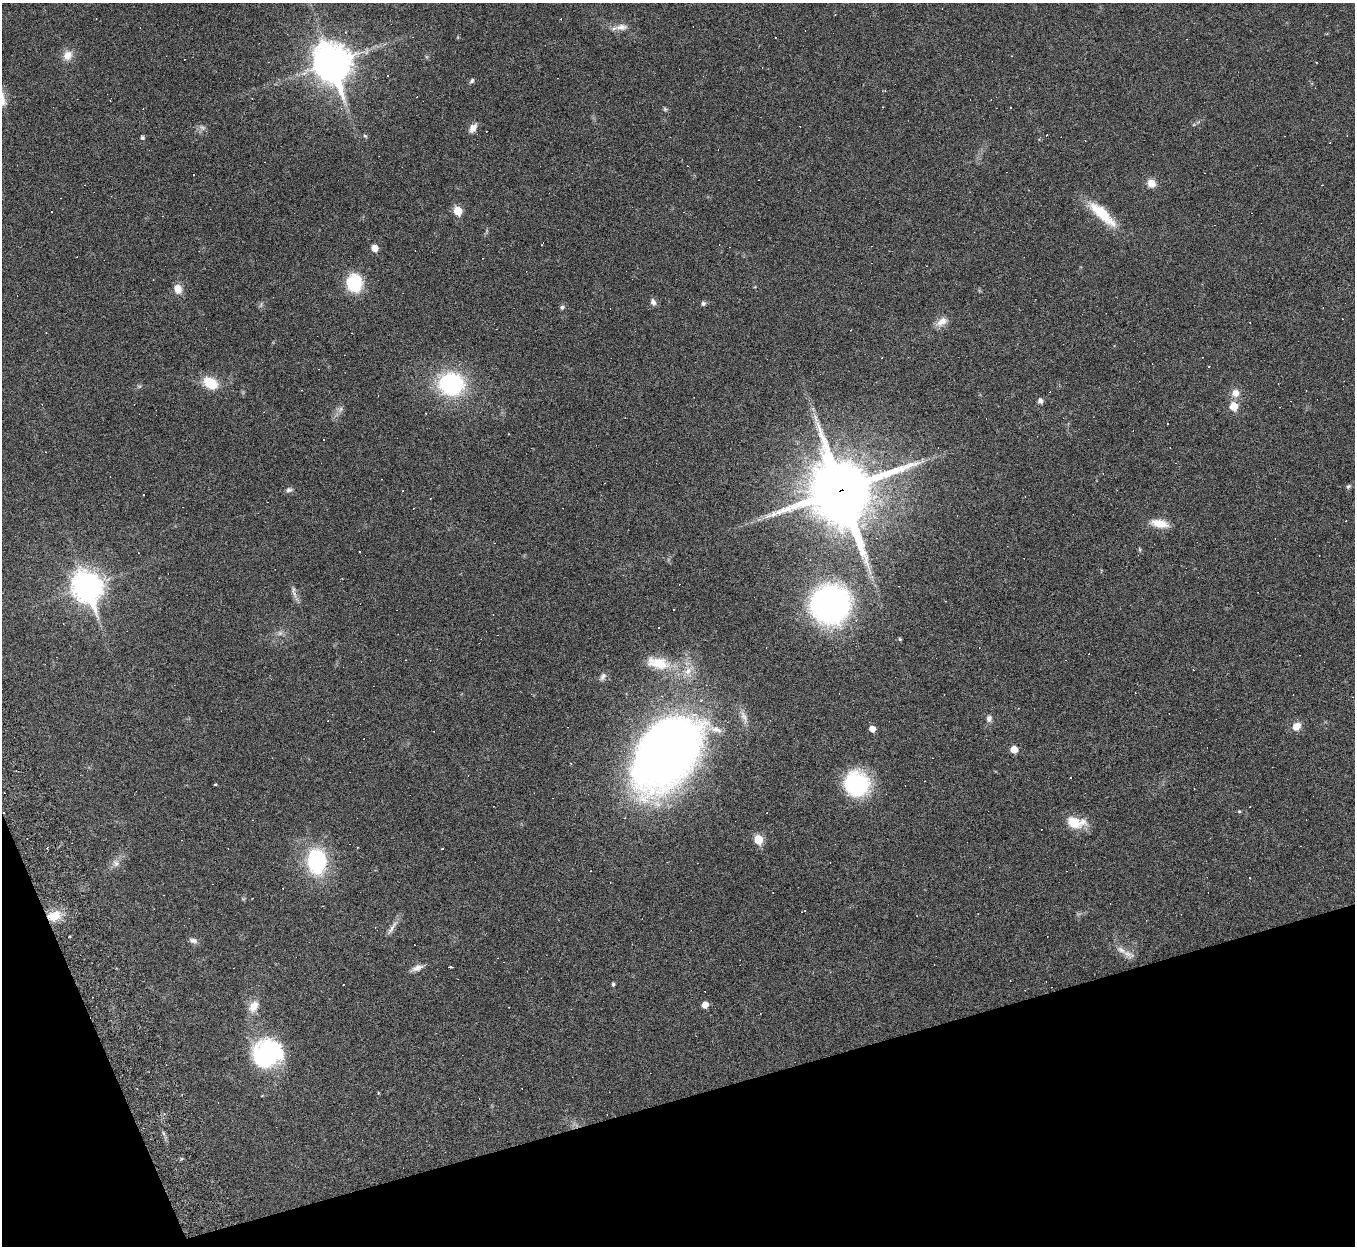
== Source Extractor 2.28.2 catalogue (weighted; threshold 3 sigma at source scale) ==
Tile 14 of 4 x 4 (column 2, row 4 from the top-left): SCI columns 1354-2706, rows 280-1523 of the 5469 x 5422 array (HDU 1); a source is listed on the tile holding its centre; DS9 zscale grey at full resolution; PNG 1357 x 1248 px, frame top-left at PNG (2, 3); no overlay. Shown black and unused: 14% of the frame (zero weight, under 3 of 6 exposures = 3% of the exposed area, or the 3 px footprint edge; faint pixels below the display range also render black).
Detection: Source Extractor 2.28.2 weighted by HDU 2 'WHT'; one run over the whole footprint, this tile lists its part. Background 0.0393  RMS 0.0024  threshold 0.00979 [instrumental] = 3 sigma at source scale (4.09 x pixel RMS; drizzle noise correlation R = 1.36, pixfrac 0.8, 0.05/0.05 arcsec/px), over >= 5 px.
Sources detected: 165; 2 too faint to see at this stretch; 1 inside a brighter object's white glare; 79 cosmic-ray / hot-pixel residue — not listed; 3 inside a brighter listed object's ellipse — not listed separately; the other 80 listed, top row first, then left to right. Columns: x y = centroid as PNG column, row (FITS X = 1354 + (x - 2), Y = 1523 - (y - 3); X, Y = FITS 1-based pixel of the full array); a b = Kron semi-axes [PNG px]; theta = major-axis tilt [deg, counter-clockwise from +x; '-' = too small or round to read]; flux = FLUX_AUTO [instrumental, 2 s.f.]
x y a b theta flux
621 27 20 8 3 2
67 55 13 11 61 2.4
332 63 16 13 -68 460
387 75 3 2 - 0.3
472 81 8 5 54 0.48
110 100 3 2 - 0.18
665 109 6 5 - 0.38
1198 122 6 4 69 0.33
202 127 11 7 -29 0.85
473 128 12 7 53 1.6
365 136 5 5 - 0.35
142 138 5 4 - 0.52
193 175 3 2 - 0.21
1151 183 10 9 - 2.1
1322 185 2 2 - 0.17
458 211 6 5 - 7
52 212 2 2 - 0.16
1102 214 43 12 -42 8.4
542 245 2 2 - 0.14
375 248 6 5 - 2.5
354 283 15 13 89 13
178 289 12 9 -75 2.3
653 302 10 7 -69 0.89
703 303 6 5 - 0.5
261 305 9 4 68 0.45
562 307 6 5 - 0.55
942 322 18 9 32 2.1
1209 366 4 2 - 0.13
211 383 14 10 -34 7.2
451 384 23 20 -14 28
1235 393 11 10 - 2
1040 401 5 5 - 1
1233 406 6 6 - 4.6
340 409 11 6 59 0.92
813 409 7 5 -57 0.53
1167 424 3 2 - 0.22
509 434 3 2 - 0.29
46 452 3 2 - 0.15
1348 486 8 5 32 0.47
289 490 10 7 14 0.73
841 490 25 23 -69 1600
143 495 3 2 - 0.2
1160 523 20 9 -10 3.9
1140 549 7 3 -81 0.27
359 552 3 2 - 0.27
87 587 12 10 -67 310
293 590 10 7 -83 0.88
830 604 25 23 -8 110
856 620 5 5 - 0.37
658 628 3 3 - 0.32
900 639 4 4 - 0.33
658 663 35 17 -12 7.4
603 677 11 6 60 0.91
744 717 21 7 -69 1.7
989 718 8 7 - 0.92
1296 726 10 8 47 2.3
872 729 5 5 - 2
1014 749 5 5 - 3.3
666 753 88 55 51 170
1070 778 3 3 - 1.5
215 784 3 3 - 0.28
857 784 28 27 - 19
1239 811 5 4 - 0.27
1074 822 21 13 -24 4.9
758 839 6 5 - 8.9
316 861 19 14 -83 29
116 863 11 10 - 1.5
1250 878 2 2 - 0.18
804 911 4 2 - 0.27
54 916 18 12 13 4.8
392 928 27 6 57 1.5
193 941 12 7 -14 0.89
1128 954 20 9 -26 2.1
451 967 4 3 - 1
417 968 18 7 23 1.5
613 984 4 4 - 0.46
705 1005 5 5 - 2.5
254 1006 17 11 59 3
267 1054 32 29 76 26
163 1133 7 4 -71 0.42
Overlapping masked pixels (flux is a lower limit): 2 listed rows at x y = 841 490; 54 916